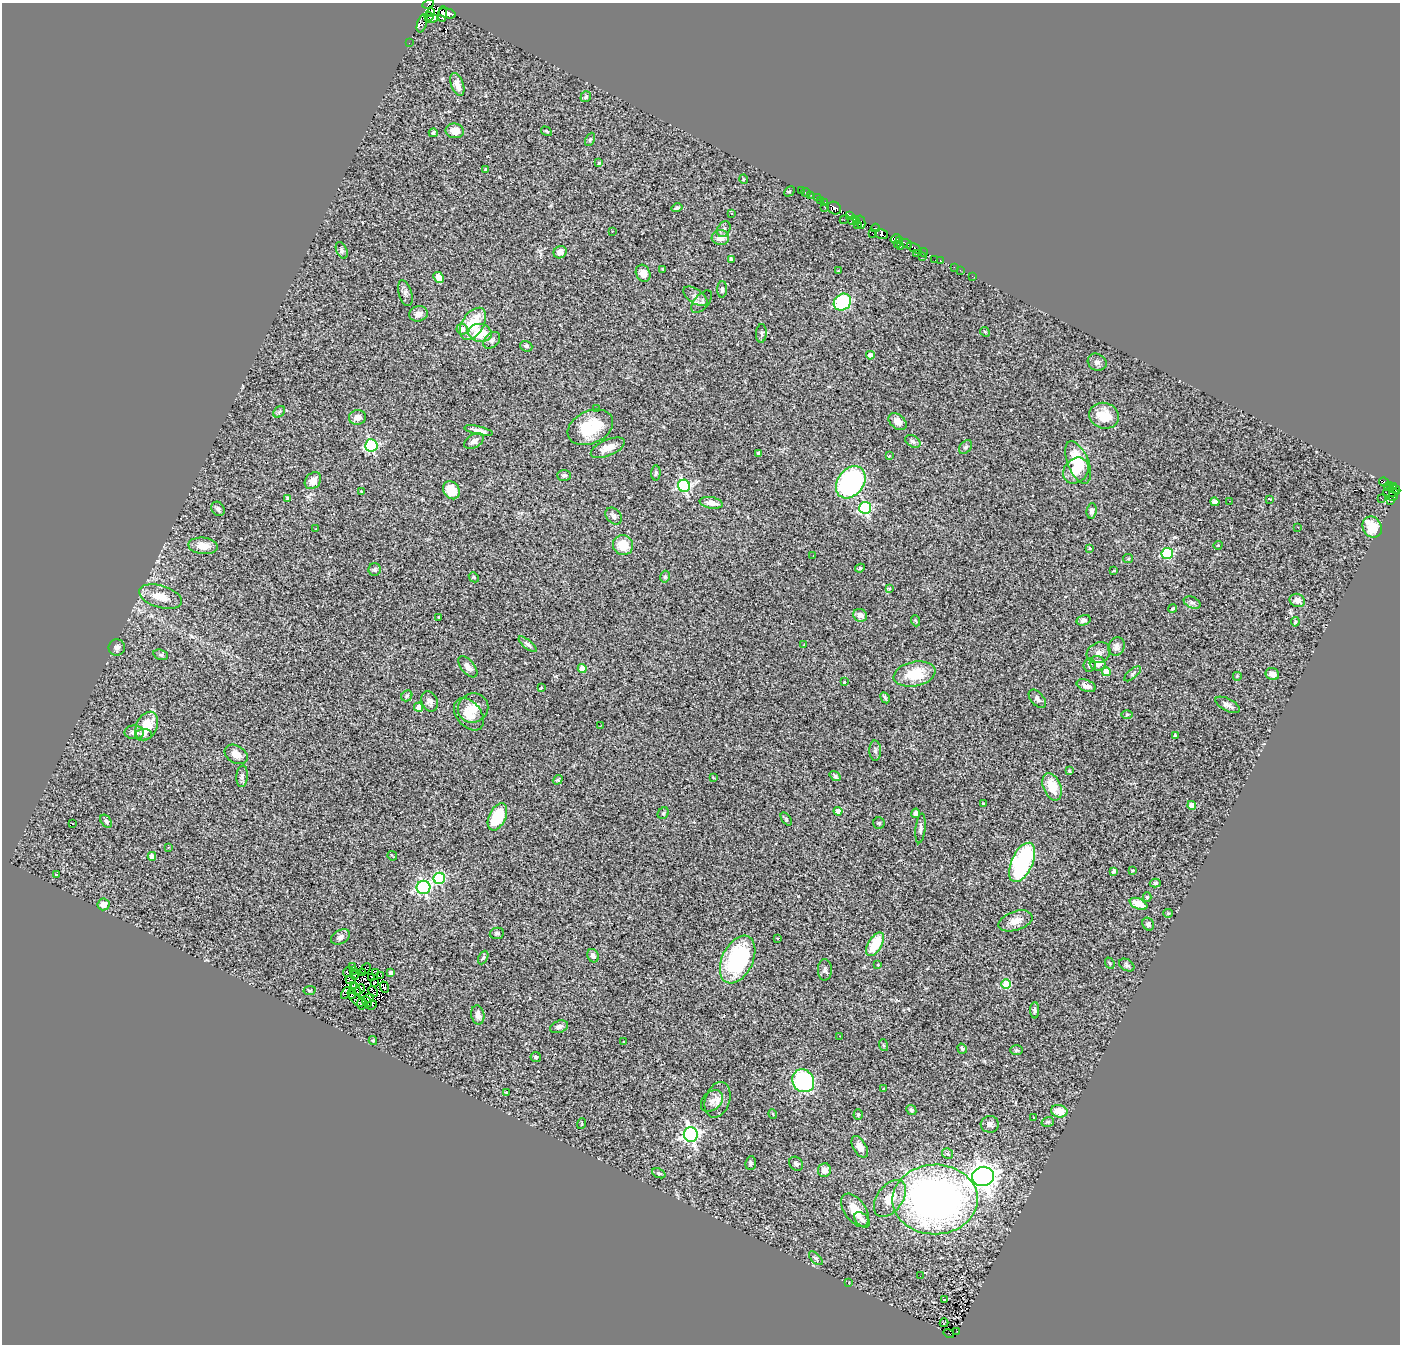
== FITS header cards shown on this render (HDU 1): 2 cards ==
NAXIS1  =                 1398
NAXIS2  =                 1342

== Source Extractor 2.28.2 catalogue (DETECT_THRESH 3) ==
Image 1398 x 1342 px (HDU 1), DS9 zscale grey, 1 PNG px = 1 image px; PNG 1402 x 1346 px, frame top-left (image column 1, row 1342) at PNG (2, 3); each listed source drawn as its Kron ellipse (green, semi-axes under 4 px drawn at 4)
Background 0.636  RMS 0.077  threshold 0.231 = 3 sigma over >= 5 px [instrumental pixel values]
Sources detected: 298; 11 with non-positive FLUX_AUTO (blend fragments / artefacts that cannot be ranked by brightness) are neither listed nor drawn; the other 287 listed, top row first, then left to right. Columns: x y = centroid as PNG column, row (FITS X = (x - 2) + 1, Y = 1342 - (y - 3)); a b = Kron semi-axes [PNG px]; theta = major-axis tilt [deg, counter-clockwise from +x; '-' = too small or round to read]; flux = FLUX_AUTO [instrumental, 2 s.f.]
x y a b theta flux
428 4 6 2 21 54
431 13 4 3 - 110
447 13 9 4 -15 590
442 14 8 4 84 330
429 17 5 3 - 140
432 19 6 3 17 260
422 23 9 5 73 700
409 43 2 2 - 14
457 85 12 6 -71 38
586 97 6 5 - 9.8
455 131 9 7 -8 62
546 131 6 3 -32 5.4
433 133 4 4 - 10
590 139 7 4 64 7.8
599 163 4 3 - 4.6
485 169 4 3 - 4.7
743 179 5 3 - 5
801 190 2 2 - 4.5
789 191 6 3 45 5.2
806 192 5 2 - 7.8
811 195 2 2 - 2.8
817 198 2 2 - 15
821 200 4 2 - 9.7
824 202 3 2 - 8.1
677 208 5 4 - 10
825 208 3 2 - 15
834 208 7 6 - 230
732 214 4 2 - 3.4
850 215 4 3 - 150
844 220 5 2 - 19
853 220 5 3 - 71
856 221 3 2 - 29
861 222 7 4 -77 60
858 225 3 2 - 26
875 228 4 2 - 19
724 229 8 6 62 16
612 231 2 2 - 3.1
873 234 3 2 - 12
881 234 7 5 -17 140
720 238 9 7 -2 49
896 239 5 3 - 86
900 240 4 2 - 34
898 244 3 2 - 58
907 244 6 3 -34 110
900 247 3 3 - 73
914 248 8 4 -28 180
342 250 9 5 -65 11
560 252 6 6 - 40
923 252 4 3 - 43
917 253 2 2 - 12
922 256 2 2 - 30
731 259 4 3 - 12
935 260 3 2 - 4.7
940 261 3 3 - 31
954 267 3 2 - 4.4
663 269 3 2 - 4.9
960 270 2 2 - 4.2
838 271 3 2 - 2.9
643 273 9 7 -62 44
972 276 2 2 - 16
439 277 6 5 - 63
722 289 8 5 88 13
405 293 13 6 -74 18
695 296 14 7 -34 28
702 302 13 7 49 19
842 302 9 8 - 420
418 314 9 7 15 32
473 324 18 11 58 160
462 329 6 5 - 38
985 332 5 4 - 5.1
480 333 11 9 -8 140
761 333 9 5 85 13
492 340 10 7 45 20
526 346 6 5 - 12
870 355 4 4 - 54
1097 362 10 8 -29 19
597 409 3 2 - 4.8
279 412 6 5 - 8.1
1104 416 15 13 -17 99
357 417 8 7 - 29
897 422 10 7 -40 49
590 427 24 16 24 210
479 431 14 4 -13 30
474 441 11 6 30 24
913 441 8 5 -31 15
371 445 6 6 - 640
966 447 8 5 51 11
608 448 18 8 23 64
759 453 4 3 - 11
889 456 3 3 - 9.8
1078 462 22 10 -68 180
1076 471 14 11 48 67
656 473 7 4 89 9.3
564 475 7 5 0 13
313 481 9 7 48 45
851 482 17 13 52 960
1384 482 5 3 - 130
684 486 6 6 - 830
1388 486 4 3 - 57
1393 487 3 3 - 10
451 490 9 7 -54 100
1396 490 5 2 - 3
362 492 4 3 - 9.1
1391 492 7 5 -1 120
1393 496 5 4 - 77
287 498 4 3 - 6.7
1270 499 3 3 - 6.5
1382 499 3 2 - 8.7
1230 501 2 2 - 2.7
1391 501 4 3 - 41
1215 502 5 4 - 17
711 503 12 5 -10 40
865 508 6 6 - 600
218 509 7 6 - 14
1092 511 7 5 84 18
614 516 9 7 -46 17
1298 527 3 2 - 5.5
1372 527 11 9 -59 130
316 529 3 3 - 5.5
623 545 10 10 - 110
1218 545 4 3 - 3.8
203 546 15 8 -6 70
1090 548 4 3 - 4.3
1167 553 6 5 - 310
813 556 3 2 - 4.5
1128 559 5 4 - 5.8
860 568 5 4 - 6.1
375 569 6 6 - 10
1114 571 4 2 - 4
474 577 5 4 - 6.6
665 577 6 4 75 8.8
889 589 4 2 - 4.3
160 597 22 11 -17 91
1297 600 8 6 -23 30
1192 602 9 5 -25 13
1173 608 4 4 - 8.3
860 615 7 6 - 37
439 617 3 2 - 4.1
1083 620 7 5 16 17
916 621 5 3 - 5
1295 622 5 3 - 8.3
528 644 11 4 -39 13
804 645 3 2 - 5.2
1116 646 9 8 - 24
117 647 8 8 - 22
1099 653 12 10 27 31
161 655 7 5 -17 9.6
1098 663 8 7 - 54
1089 665 7 6 - 13
468 667 13 6 -50 28
582 669 4 4 - 79
1106 672 4 4 - 120
914 674 21 12 11 170
1133 674 10 4 41 11
1272 674 7 6 - 39
1237 676 5 5 - 6.5
844 682 3 3 - 6.4
1086 686 10 5 -21 28
541 688 4 2 - 3.7
407 696 6 5 - 7.8
885 698 6 3 -61 9.7
1037 699 11 6 -50 19
430 701 10 7 -67 26
1227 705 13 6 -27 23
419 707 4 4 - 41
473 708 15 14 - 76
469 714 18 12 -51 83
1127 714 6 4 0 7.6
601 725 3 2 - 4.3
147 726 15 10 64 130
134 732 10 7 -1 32
143 735 8 6 5 19
1175 736 4 3 - 7.8
875 751 10 6 -89 14
236 754 12 8 -30 43
1069 771 4 3 - 6.8
242 776 11 5 84 14
835 776 6 4 -36 7.8
713 778 4 2 - 4.7
558 780 5 3 - 6.8
1052 787 14 8 -68 110
983 803 4 3 - 4.7
1192 805 4 4 - 70
838 811 4 4 - 82
663 813 6 5 - 7.3
916 813 4 4 - 14
497 817 14 8 64 230
786 819 7 4 -54 8.3
106 821 7 5 -54 14
73 823 3 2 - 2
879 823 6 5 - 8.5
920 828 15 5 84 17
168 847 3 2 - 8.1
152 856 4 4 - 40
392 856 5 2 - 4.3
1022 862 21 10 65 760
1132 870 3 3 - 5
1114 871 4 4 - 11
57 875 4 3 - 4.9
439 878 6 5 - 530
1155 883 5 4 - 7.8
423 887 7 6 - 920
1147 897 4 4 - 6.9
103 904 6 6 - 39
1138 904 9 5 -23 82
1168 913 5 4 - 5.7
1015 921 17 9 18 53
1148 924 7 5 -62 12
497 933 7 5 9 10
340 937 10 6 31 20
778 938 3 3 - 9.8
875 944 13 7 59 150
593 956 7 5 -64 19
483 958 7 4 62 9.1
738 960 25 15 64 560
1110 963 6 4 -67 7
878 965 3 2 - 4.3
1127 965 8 5 -32 11
353 967 3 2 - 6.6
366 969 6 3 45 3.9
825 970 11 7 90 17
354 971 2 2 - 2.5
347 972 5 3 - 6.3
376 972 3 2 - 6.9
363 973 3 2 - 4
391 973 4 4 - 34
354 975 4 2 - 1.3
381 976 3 2 - 8.3
371 977 4 2 - 5.1
350 980 5 2 - 18
374 982 2 2 - 6.7
1006 984 5 4 - 220
353 985 3 2 - 2.2
384 987 6 3 -70 5.3
356 989 7 3 -67 4.1
360 989 6 2 48 5.5
310 990 6 4 11 7
373 991 5 2 - 6.4
346 993 6 2 62 4.9
352 994 5 2 - 4.3
369 998 5 2 - 2
356 1000 9 3 -44 17
367 1001 6 2 -46 6.9
362 1003 6 2 89 6.7
371 1005 5 3 - 20
1035 1010 8 4 90 12
478 1015 10 6 -80 32
559 1027 9 6 20 21
840 1036 2 2 - 3
373 1041 4 4 - 5.8
623 1042 3 2 - 3.5
883 1045 6 4 -71 6.3
962 1049 5 4 - 8.6
1016 1050 6 4 1 7.8
536 1057 5 5 - 13
803 1081 12 10 -55 540
884 1088 3 2 - 3.5
506 1092 4 2 - 4.7
718 1100 18 12 70 47
712 1101 12 9 43 29
911 1110 5 4 - 11
1059 1111 8 6 -12 84
773 1114 5 3 - 4.5
858 1114 5 4 - 5.8
1034 1118 2 2 - 4
1048 1122 6 4 18 8.2
582 1124 5 2 - 3.5
990 1124 9 8 - 22
691 1134 7 7 - 1600
860 1147 12 6 -60 36
948 1153 5 5 - 17
751 1163 7 5 82 9.8
796 1164 7 6 - 12
824 1170 7 6 - 30
659 1173 7 4 -23 10
983 1177 11 9 9 5700
890 1198 21 12 54 110
935 1199 42 35 1 3000
855 1210 19 10 -56 95
862 1220 9 6 -46 17
816 1258 8 4 -45 9.8
920 1276 2 2 - 7.7
848 1283 2 2 - 4.4
944 1300 4 2 - 4.1
944 1323 4 2 - 4.9
957 1331 2 2 - 5.9
949 1333 5 2 - 4.1
At the frame edge (FLAGS 8, measured only in part): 1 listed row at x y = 428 4
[11 non-positive-flux detections neither listed nor drawn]